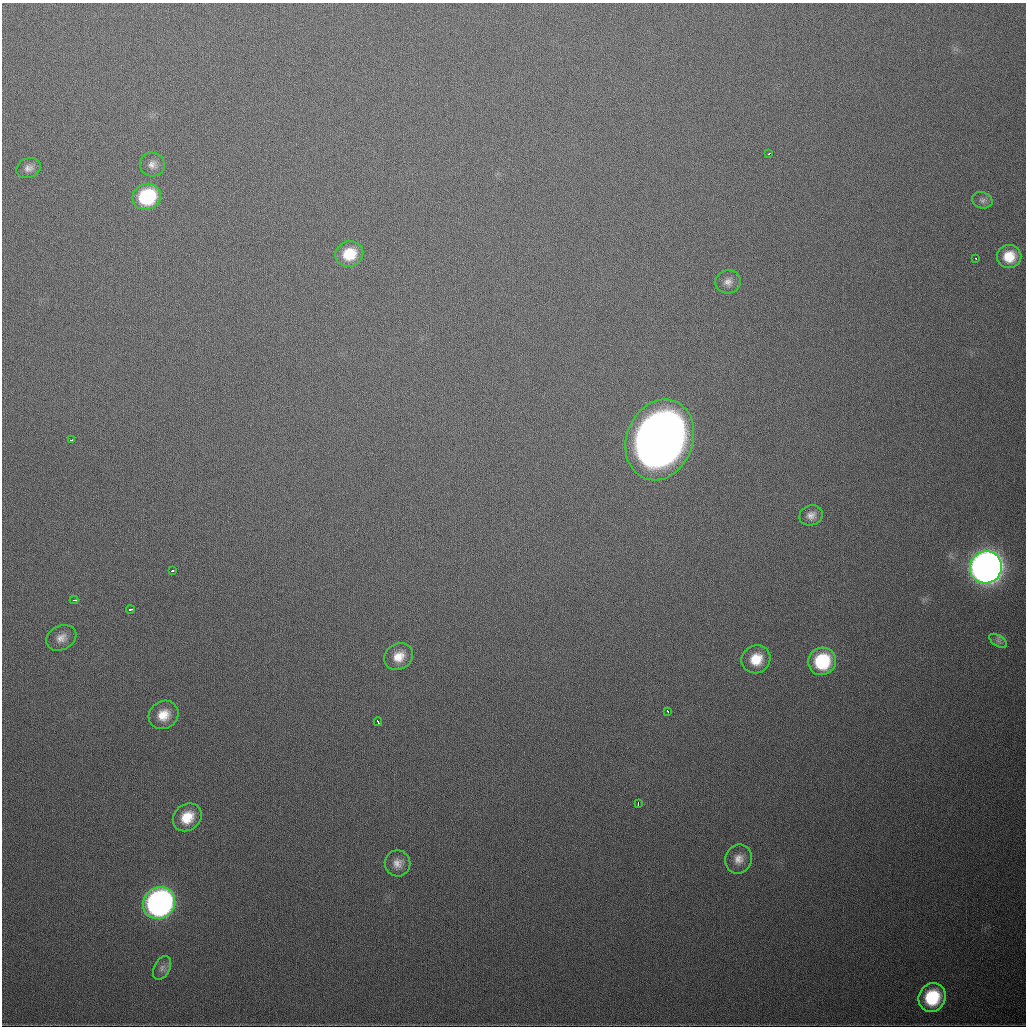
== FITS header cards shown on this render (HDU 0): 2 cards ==
NAXIS1  =                 1024
NAXIS2  =                 1024

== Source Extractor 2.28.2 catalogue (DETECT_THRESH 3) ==
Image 1024 x 1024 px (HDU 0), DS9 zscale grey, 1 PNG px = 1 image px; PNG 1028 x 1028 px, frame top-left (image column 1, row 1024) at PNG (2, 3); each listed source drawn as its Kron ellipse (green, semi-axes under 4 px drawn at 4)
Background 528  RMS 18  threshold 53.8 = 3 sigma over >= 5 px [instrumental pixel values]
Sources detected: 31; all 31 listed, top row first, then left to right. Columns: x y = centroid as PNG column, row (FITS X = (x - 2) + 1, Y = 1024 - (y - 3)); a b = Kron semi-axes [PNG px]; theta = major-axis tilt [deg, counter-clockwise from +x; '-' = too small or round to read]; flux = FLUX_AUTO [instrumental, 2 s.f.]
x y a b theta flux
769 154 3 2 - 5.2e+03
152 165 12 12 - 8.7e+03
28 168 12 9 19 7.7e+03
147 197 14 12 24 9.5e+04
982 200 10 8 -16 5.2e+03
349 254 14 12 22 3.5e+04
1009 256 12 11 - 2.6e+04
976 258 3 2 - 2.3e+03
728 282 13 11 14 8.7e+03
71 440 4 2 - 2.2e+03
660 440 41 33 68 1.4e+06
811 515 12 10 22 8.2e+03
986 567 16 15 - 1.5e+06
172 571 4 2 - 3.0e+03
74 600 4 2 - 3.5e+03
130 609 4 3 - 4.2e+03
61 638 16 12 27 1.1e+04
998 641 10 5 -33 3.9e+03
399 657 15 13 36 1.9e+04
756 659 15 13 37 2.8e+04
822 661 14 13 - 7.9e+04
668 711 3 3 - 3.1e+03
163 715 15 13 35 2.1e+04
378 722 4 2 - 1.7e+03
638 803 4 2 - 3.3e+03
187 817 15 12 41 2.8e+04
739 859 15 13 69 1.3e+04
397 863 13 13 - 1.1e+04
159 903 17 15 43 5.8e+05
162 968 13 8 63 6.5e+03
932 997 15 13 57 6.2e+04